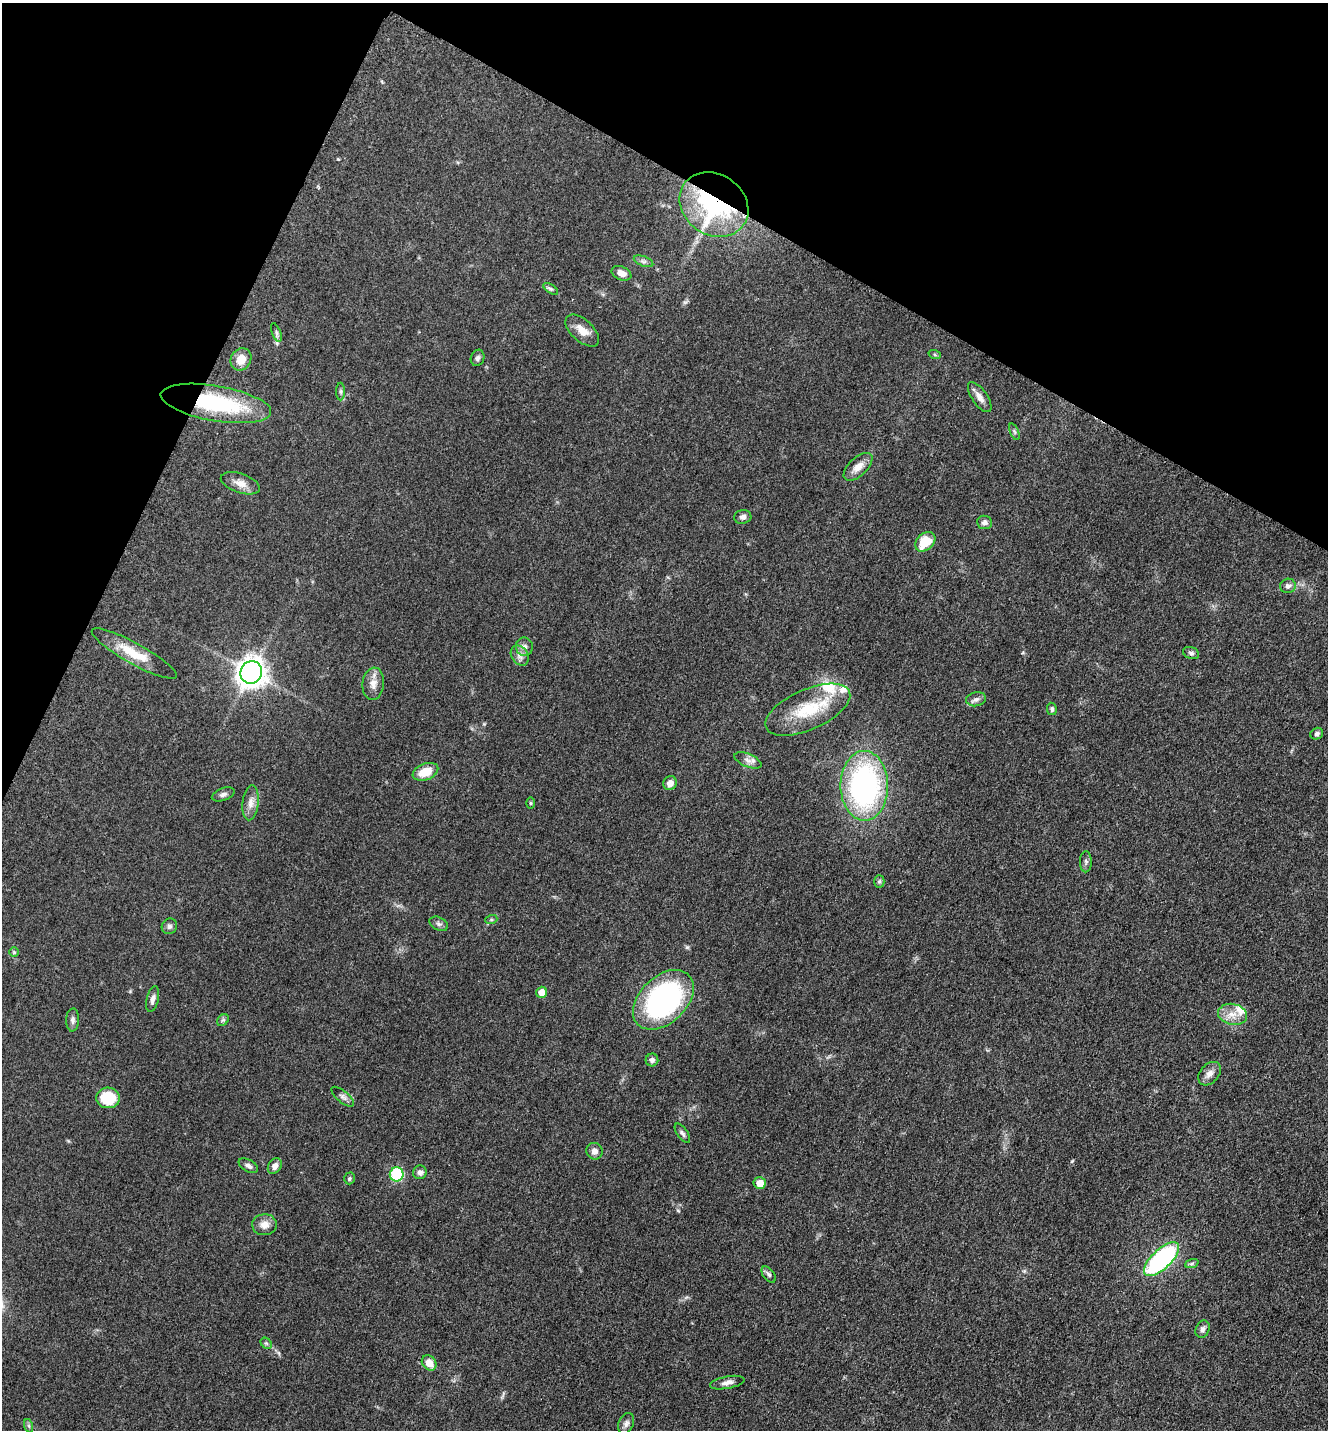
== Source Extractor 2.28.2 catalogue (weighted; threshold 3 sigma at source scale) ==
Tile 2 of 4 x 4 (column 2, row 1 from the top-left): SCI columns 1624-2949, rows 4331-5758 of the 5808 x 5777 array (HDU 1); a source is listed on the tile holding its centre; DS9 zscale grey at full resolution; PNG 1330 x 1432 px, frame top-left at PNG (2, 3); each listed source drawn as its Kron ellipse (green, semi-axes under 4 px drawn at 4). Shown black and unused: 22% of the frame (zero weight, under 3 of 5 exposures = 4% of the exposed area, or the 3 px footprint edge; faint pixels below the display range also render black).
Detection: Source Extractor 2.28.2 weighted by HDU 2 'WHT'; one run over the whole footprint, this tile lists its part. Background 0.0634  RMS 0.006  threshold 0.0271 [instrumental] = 3 sigma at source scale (4.5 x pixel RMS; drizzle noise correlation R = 1.50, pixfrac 1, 0.05/0.05 arcsec/px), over >= 5 px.
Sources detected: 73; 3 inside a brighter listed object's ellipse — not listed separately; the other 70 listed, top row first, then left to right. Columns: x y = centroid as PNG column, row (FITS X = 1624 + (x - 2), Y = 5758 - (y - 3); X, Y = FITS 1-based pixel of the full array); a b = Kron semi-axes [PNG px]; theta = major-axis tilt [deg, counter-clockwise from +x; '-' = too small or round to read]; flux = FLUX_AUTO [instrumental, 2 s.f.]
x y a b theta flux
714 205 36 30 -34 99
644 261 10 5 -21 1.7
621 273 10 6 -23 4.3
551 289 8 4 -35 1.2
582 331 20 11 -42 6.8
276 333 10 3 -69 1.1
935 355 6 4 -19 0.79
478 358 8 6 70 1.6
241 359 11 10 - 7.4
341 392 9 4 -90 1.3
980 397 17 7 -56 4.3
216 403 56 17 -10 60
1014 432 9 3 -69 0.82
858 467 18 9 43 5.5
240 483 20 9 -19 5.7
743 517 8 7 - 2.3
985 522 7 6 - 2.1
925 542 11 8 41 15
1288 586 8 7 - 1.9
524 647 9 8 - 2.8
134 653 48 10 -29 16
1191 653 8 6 -19 1.5
520 656 11 8 -57 3.3
251 672 11 10 - 520
373 684 16 11 84 5.1
976 699 10 7 11 2.2
1052 709 6 5 - 1.1
808 710 45 20 24 28
1317 734 7 5 30 1.4
748 760 14 6 -23 3
425 772 13 8 21 11
670 783 7 6 - 3.9
864 786 35 24 -89 130
223 794 12 6 20 2
250 803 17 8 84 4.6
530 803 5 3 - 0.62
1086 862 10 6 89 1.6
879 881 6 5 - 1.1
491 920 6 4 19 0.92
439 924 10 6 -26 1.6
169 926 8 7 - 1.9
14 952 5 5 - 0.76
542 992 5 5 - 6
153 999 13 6 77 2.5
663 1000 36 23 44 110
1233 1014 14 10 -12 6.8
73 1020 11 6 87 2
223 1020 6 5 - 1.2
652 1060 6 6 - 1.8
1210 1074 13 9 49 3.8
343 1097 14 5 -39 2.1
108 1098 12 10 -5 20
682 1133 11 5 -55 1.7
594 1151 8 8 - 3.1
248 1166 10 6 -30 2.2
275 1166 8 6 54 3.2
420 1172 7 6 - 2
397 1174 7 7 - 39
349 1178 6 5 - 0.99
760 1183 6 6 - 7.7
264 1225 12 10 3 4.8
1161 1259 22 9 44 89
1192 1263 7 4 20 1
769 1274 9 5 -53 1.6
1203 1329 9 6 67 1.9
266 1343 6 5 - 1
429 1363 8 6 -50 6.8
727 1383 17 6 11 3.3
626 1423 11 7 66 2.3
29 1426 7 4 -71 1
Overlapping masked pixels (flux is a lower limit): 2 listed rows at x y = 714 205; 216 403